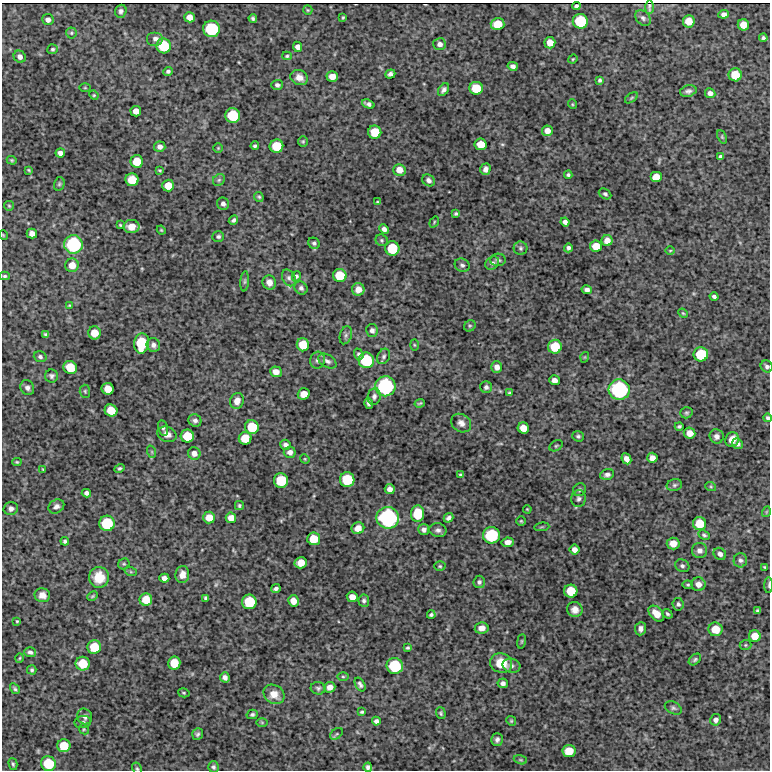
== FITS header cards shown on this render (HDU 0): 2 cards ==
NAXIS1  =                  768 / length of data axis 1
NAXIS2  =                  768 / length of data axis 2

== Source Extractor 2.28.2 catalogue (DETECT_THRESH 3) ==
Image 768 x 768 px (HDU 0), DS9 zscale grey, 1 PNG px = 1 image px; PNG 772 x 772 px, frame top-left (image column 1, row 768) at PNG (2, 3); each listed source drawn as its Kron ellipse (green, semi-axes under 4 px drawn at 4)
Background 4350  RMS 160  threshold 488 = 3 sigma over >= 5 px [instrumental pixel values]
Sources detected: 289; all 289 listed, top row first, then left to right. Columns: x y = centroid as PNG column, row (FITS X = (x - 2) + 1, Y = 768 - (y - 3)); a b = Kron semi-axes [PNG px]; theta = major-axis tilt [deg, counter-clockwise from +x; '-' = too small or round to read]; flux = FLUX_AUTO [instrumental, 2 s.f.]
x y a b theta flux
576 6 4 3 - 2.3e+04
649 7 6 3 88 6.3e+03
308 10 5 4 - 1.2e+04
121 11 6 5 - 3.1e+04
724 14 5 4 - 3.7e+04
190 17 5 5 - 8.3e+04
253 18 4 4 - 2.1e+04
343 18 4 2 - 1.2e+04
643 18 9 6 -46 3.4e+04
48 20 6 5 - 4.3e+04
580 21 7 7 - 4.5e+05
689 21 6 6 - 1.4e+05
497 24 7 6 - 2.0e+05
743 25 6 5 - 1.2e+05
211 29 8 8 - 6.0e+05
71 33 5 5 - 1.8e+04
763 38 4 4 - 2.1e+04
155 39 8 7 - 4.4e+04
550 43 6 5 - 1.0e+05
440 44 6 6 - 4.6e+04
164 46 7 7 - 3.4e+05
298 47 5 4 - 4.7e+04
53 49 5 5 - 1.9e+04
287 56 5 4 - 1.5e+04
20 57 6 5 - 4.5e+04
573 59 5 4 - 9.9e+03
513 66 5 4 - 3.8e+04
168 71 5 4 - 2.5e+04
390 74 5 4 - 3.4e+04
735 75 6 6 - 2.3e+05
299 77 9 7 -22 6.7e+04
332 77 6 5 - 9.5e+04
600 80 4 3 - 2.1e+04
277 85 6 5 - 3.0e+04
85 88 5 3 - 9.9e+03
476 88 7 6 - 2.5e+05
444 90 7 4 53 3.4e+04
688 91 8 5 14 3.5e+04
710 93 5 5 - 4.7e+04
94 95 5 4 - 1.2e+04
631 98 7 3 36 1.4e+04
368 104 6 4 -22 3.3e+04
572 104 5 3 - 9.4e+03
136 111 5 5 - 8.0e+04
233 115 7 7 - 4.2e+05
547 131 5 5 - 7.2e+04
375 132 6 6 - 2.2e+05
722 137 7 4 -66 1.5e+04
303 141 5 4 - 1.4e+04
481 144 6 5 - 1.6e+05
255 146 4 3 - 2.0e+04
276 146 7 6 - 2.8e+05
160 147 5 5 - 4.6e+04
218 148 4 4 - 1.1e+04
60 153 5 4 - 4.7e+04
720 157 4 3 - 2.7e+04
12 160 5 4 - 1.3e+04
137 161 6 6 - 1.8e+05
485 169 6 5 - 5.0e+04
29 170 4 3 - 1.2e+04
160 170 4 3 - 1.1e+04
399 170 6 6 - 1.1e+05
568 175 4 4 - 1.9e+04
656 177 6 5 - 1.4e+05
132 180 6 6 - 2.1e+05
219 180 6 5 - 2.0e+04
429 180 7 5 -37 3.6e+04
59 184 7 5 76 2.0e+04
168 185 6 6 - 1.5e+05
605 194 7 5 -34 2.0e+04
259 197 5 4 - 1.6e+04
378 202 3 3 - 1.4e+04
223 204 6 6 - 3.6e+04
9 206 5 5 - 1.4e+04
456 214 4 4 - 1.7e+04
233 220 5 4 - 2.2e+04
434 222 6 3 55 1.1e+04
565 222 4 4 - 3.8e+04
120 225 3 2 - 1.1e+04
131 227 8 6 -1 1.4e+05
384 229 5 4 - 4.2e+04
161 230 4 4 - 1.2e+04
32 234 5 5 - 6.7e+04
3 235 5 3 - 9.0e+03
218 237 6 5 - 2.3e+04
382 240 6 5 - 2.0e+04
607 241 5 5 - 8.2e+04
314 243 6 5 - 2.2e+04
73 244 9 9 - 8.5e+05
596 246 6 5 - 1.6e+05
392 248 7 7 - 3.6e+05
521 248 7 7 - 2.6e+04
568 248 4 4 - 2.8e+04
670 251 4 3 - 9.3e+03
498 260 8 6 4 2.5e+04
492 263 7 6 - 3.1e+04
72 265 7 6 - 1.2e+05
462 265 7 6 - 3.1e+04
340 275 7 6 - 2.8e+05
5 276 5 4 - 1.5e+04
296 276 5 4 - 2.0e+04
289 278 9 6 -62 3.3e+04
245 281 10 4 85 2.0e+04
269 282 7 6 - 6.1e+04
301 288 7 6 - 3.3e+04
358 289 6 6 - 9.7e+04
587 290 5 4 - 4.1e+04
714 297 4 3 - 2.7e+04
69 305 4 4 - 1.1e+04
683 313 5 4 - 1.3e+04
470 326 6 5 - 2.0e+04
372 330 6 6 - 3.6e+04
94 333 6 6 - 1.5e+05
46 334 4 4 - 1.9e+04
346 335 9 6 72 2.9e+04
142 343 10 7 84 4.8e+05
153 345 7 6 - 4.4e+04
303 345 6 6 - 2.1e+05
414 345 6 4 -88 1.1e+04
555 347 7 7 - 2.7e+05
359 354 6 4 -69 2.3e+04
701 354 7 7 - 3.7e+05
384 356 8 6 59 2.7e+04
40 357 6 5 - 3.0e+04
585 357 5 3 - 8.6e+03
317 360 8 7 - 4.0e+04
366 360 8 7 - 5.0e+05
327 361 10 6 -31 3.8e+04
767 366 6 5 - 3.1e+04
70 367 7 6 - 2.3e+05
497 367 6 5 - 6.2e+04
276 372 6 5 - 7.7e+04
52 376 6 6 - 3.0e+04
554 380 5 5 - 6.2e+04
385 386 10 10 - 9.8e+05
486 387 6 5 - 2.7e+04
27 388 8 6 -62 3.8e+04
108 389 6 5 - 1.4e+05
619 390 10 10 - 1.1e+06
85 391 6 5 - 1.8e+04
509 393 4 3 - 1.4e+04
304 394 6 5 - 1.1e+05
374 396 8 6 82 3.8e+04
237 401 8 7 - 7.5e+04
369 403 5 4 - 3.3e+04
420 403 5 3 - 1.5e+04
111 410 6 6 - 1.9e+05
686 413 6 5 - 1.9e+04
768 418 4 3 - 2.4e+04
195 421 6 6 - 3.5e+04
461 423 10 8 -36 6.1e+04
679 426 4 3 - 1.9e+04
252 427 7 6 - 3.0e+05
163 428 8 5 -75 2.5e+04
523 428 6 5 - 1.2e+05
689 433 6 5 - 8.8e+04
167 434 10 7 -21 7.5e+04
187 436 6 6 - 2.3e+05
578 436 5 5 - 2.2e+04
717 436 7 7 - 4.3e+04
245 438 6 6 - 2.2e+05
732 439 7 6 - 9.5e+04
738 444 5 5 - 3.7e+04
286 445 5 5 - 3.5e+04
556 446 7 5 30 1.7e+04
152 452 6 4 -72 1.4e+04
290 452 6 5 - 5.2e+04
194 453 6 6 - 6.0e+04
652 458 5 5 - 6.8e+04
305 459 5 4 - 1.1e+04
626 459 6 4 -64 6.6e+04
17 462 4 4 - 1.4e+04
119 468 5 4 - 1.8e+04
43 469 4 2 - 1.0e+04
607 474 7 5 14 3.6e+04
461 475 4 3 - 1.9e+04
281 480 7 7 - 3.7e+05
347 480 7 7 - 4.0e+05
674 485 8 6 16 2.2e+04
711 487 5 3 - 1.1e+04
390 489 5 5 - 5.5e+04
579 490 7 6 - 2.3e+04
86 493 4 4 - 3.6e+04
578 499 8 7 - 3.7e+04
56 506 8 6 33 4.3e+04
239 506 4 4 - 1.8e+04
11 509 7 6 - 4.1e+04
527 509 4 3 - 9.1e+03
766 512 5 3 - 8.7e+03
418 514 8 6 86 3.3e+05
209 518 6 6 - 1.2e+05
231 518 5 5 - 8.8e+04
388 518 11 10 - 1.2e+06
449 518 5 4 - 3.2e+04
521 521 5 5 - 1.4e+04
107 523 7 7 - 4.7e+05
700 524 6 6 - 2.2e+05
542 527 8 3 5 1.3e+04
358 528 6 6 - 1.0e+05
424 530 5 5 - 4.1e+04
438 530 9 7 -9 3.9e+04
491 535 8 8 - 6.1e+05
704 535 6 4 -28 2.0e+04
314 539 6 6 - 2.0e+05
65 541 4 4 - 2.4e+04
508 542 6 5 - 6.8e+04
673 543 6 6 - 1.2e+05
574 550 5 5 - 6.0e+04
699 550 7 7 - 5.1e+04
720 554 7 5 -38 4.6e+04
740 560 7 6 - 3.2e+04
301 563 6 5 - 1.3e+05
124 564 6 5 - 1.7e+04
440 566 5 4 - 1.6e+04
682 566 7 6 - 2.8e+04
765 567 3 3 - 1.1e+04
131 572 6 4 -18 1.4e+04
182 575 8 7 - 8.1e+04
99 577 10 10 - 2.1e+05
164 578 5 4 - 4.8e+04
479 582 6 5 - 2.8e+04
698 584 7 6 - 7.3e+04
688 585 5 4 - 1.7e+04
769 585 8 3 90 1.7e+04
276 589 4 3 - 2.8e+04
571 591 6 6 - 2.5e+05
42 595 8 7 - 6.9e+04
92 596 5 3 - 1.3e+04
352 597 5 5 - 8.4e+04
206 598 4 4 - 2.3e+04
146 600 6 6 - 1.8e+05
293 601 6 5 - 1.0e+05
364 601 6 5 - 2.5e+04
249 602 7 7 - 3.7e+05
678 604 6 5 - 2.6e+04
575 610 8 7 - 6.8e+04
757 611 4 4 - 1.7e+04
656 614 9 6 -46 1.3e+05
667 614 5 4 - 2.0e+04
431 615 4 3 - 2.1e+04
17 621 4 3 - 1.1e+04
482 628 7 5 9 7.3e+04
640 629 6 5 - 4.3e+04
715 629 7 7 - 1.8e+05
755 636 6 6 - 1.4e+05
521 641 7 3 81 1.4e+04
745 645 6 5 - 1.6e+04
94 647 7 7 - 2.7e+05
408 648 3 3 - 1.5e+04
30 652 6 4 -19 3.0e+04
20 658 4 3 - 1.0e+04
695 659 7 4 40 2.1e+04
174 663 6 6 - 2.1e+05
501 663 11 9 -19 2.4e+05
83 664 7 7 - 2.6e+05
395 666 8 8 - 5.5e+05
511 666 9 7 -14 3.7e+04
32 670 5 4 - 2.1e+04
225 677 5 4 - 3.7e+04
343 677 6 3 -1 1.3e+04
503 683 5 4 - 3.4e+04
360 684 7 4 -61 2.8e+04
330 687 5 5 - 7.2e+04
318 688 7 6 - 2.6e+04
15 689 6 4 -59 1.8e+04
184 693 6 4 -16 1.4e+04
274 694 11 9 -33 1.2e+05
673 708 9 6 -27 2.8e+04
362 712 4 3 - 1.5e+04
441 713 6 5 - 1.7e+04
252 714 6 4 16 2.4e+04
85 716 8 7 - 4.3e+04
716 720 6 5 - 4.6e+04
376 721 4 4 - 3.4e+04
511 721 5 4 - 1.4e+04
83 722 8 6 10 2.7e+04
262 722 6 4 -1 1.2e+04
84 729 5 4 - 1.4e+04
198 734 6 5 - 2.2e+04
336 734 7 5 36 1.6e+04
497 740 6 5 - 3.4e+04
64 746 6 6 - 2.5e+05
569 751 6 6 - 2.0e+05
520 760 7 4 -19 1.5e+04
13 764 6 4 -75 1.8e+04
48 764 7 7 - 3.7e+05
213 767 5 5 - 2.4e+04
368 767 4 4 - 2.8e+04
137 769 6 4 -62 1.6e+04
At the frame edge (FLAGS 8, measured only in part): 4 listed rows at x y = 767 366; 768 418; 769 585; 137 769